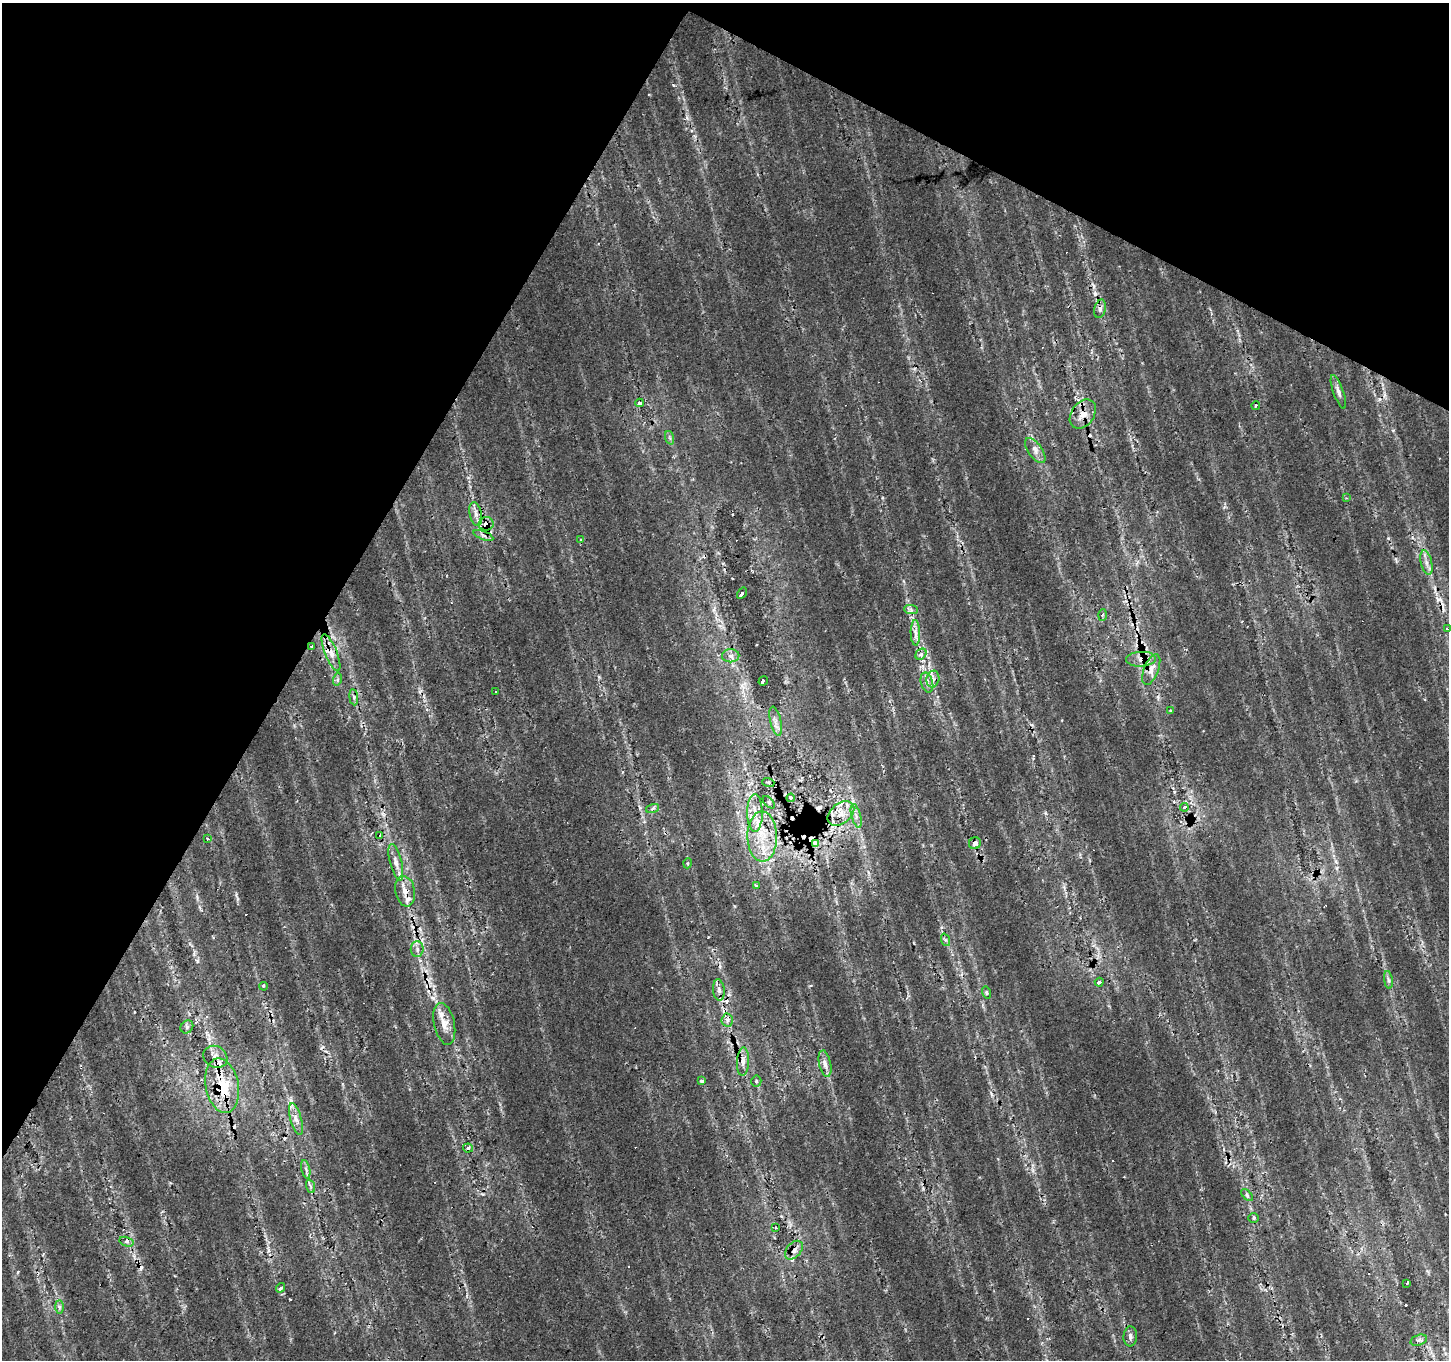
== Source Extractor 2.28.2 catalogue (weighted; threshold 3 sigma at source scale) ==
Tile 2 of 4 x 4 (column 2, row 1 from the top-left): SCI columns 1451-2897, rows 4332-5689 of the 5792 x 5881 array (HDU 1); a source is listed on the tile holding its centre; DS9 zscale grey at full resolution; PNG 1451 x 1362 px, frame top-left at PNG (2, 3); each listed source drawn as its Kron ellipse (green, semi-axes under 4 px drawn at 4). Shown black and unused: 29% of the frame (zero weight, under 2 of 3 exposures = <1% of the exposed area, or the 3 px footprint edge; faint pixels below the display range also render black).
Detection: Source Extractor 2.28.2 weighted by HDU 2 'WHT'; one run over the whole footprint, this tile lists its part. Background 0.0153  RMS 0.0065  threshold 0.0292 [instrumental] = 3 sigma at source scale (4.5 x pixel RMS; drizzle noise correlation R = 1.50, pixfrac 1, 0.0396/0.0396 arcsec/px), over >= 5 px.
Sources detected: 111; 26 cosmic-ray / hot-pixel residue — neither listed nor drawn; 6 inside a brighter listed object's ellipse — not listed separately; the other 79 listed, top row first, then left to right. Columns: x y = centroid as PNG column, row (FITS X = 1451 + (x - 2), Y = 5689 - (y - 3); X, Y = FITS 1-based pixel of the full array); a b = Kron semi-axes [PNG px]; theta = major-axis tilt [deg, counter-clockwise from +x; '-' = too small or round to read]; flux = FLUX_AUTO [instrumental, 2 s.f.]
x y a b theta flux
1100 309 9 5 76 2.4
1338 392 18 5 -70 3
640 403 4 3 - 7.2
1256 406 4 3 - 1.1
1083 414 16 11 54 8.5
670 438 7 4 -71 1.3
1035 451 14 7 -54 3.9
1346 498 3 3 - 0.58
476 514 12 6 -78 3.6
486 524 7 6 - 5.4
483 536 10 3 -21 1.6
580 539 3 3 - 0.83
1426 563 12 5 -76 3.6
742 593 6 3 57 28
911 610 7 4 -2 1.5
1102 615 6 4 87 0.97
1447 629 4 3 - 1.7
915 633 13 5 -89 3.1
312 647 4 3 - 1.3
331 653 20 6 -68 6.3
921 654 6 5 - 1.6
731 656 9 6 0 2.6
1141 659 15 7 3 5.4
1151 670 16 7 68 6.1
338 679 6 4 71 1.2
933 679 8 6 78 2.9
763 681 5 3 - 17
927 683 10 6 -74 3.1
495 691 3 2 - 0.59
354 697 8 4 -83 1.4
1171 711 3 3 - 1.3
776 721 15 5 -77 3.7
768 782 6 4 -17 0.83
791 798 4 4 - 9.9
769 802 7 3 -45 0.74
1184 807 4 3 - 8.1
653 808 7 3 19 1.4
755 813 19 8 -90 7.7
841 814 15 10 38 8.5
856 816 12 4 -75 2.9
380 836 4 3 - 4.5
762 836 25 14 -89 22
207 839 3 3 - 0.84
975 843 6 5 - 2.9
816 844 3 3 - 47
396 862 19 6 -76 4.8
688 863 5 3 - 0.68
757 885 3 3 - 1.3
405 891 15 10 -79 7
946 940 6 4 -70 1.3
417 949 8 6 89 2.5
1388 980 9 4 -81 1.6
1099 982 4 3 - 8.1
263 986 4 3 - 0.65
719 990 11 6 -84 2.6
987 993 6 4 -74 1.2
727 1020 6 6 - 2.1
444 1024 21 10 -78 8
187 1027 7 6 - 1.8
215 1057 12 10 -29 5.2
743 1062 14 6 87 4.5
825 1064 13 6 -78 3.7
702 1081 3 3 - 20
756 1081 5 5 - 0.95
222 1086 27 16 -79 30
296 1119 16 5 -75 4.3
468 1148 5 4 - 1.5
306 1169 9 3 -77 1.8
310 1186 7 4 -70 1.4
1247 1195 7 4 -46 1.2
1254 1218 5 4 - 0.88
776 1228 3 2 - 0.57
126 1242 7 4 -16 1.9
794 1250 11 7 49 3.5
1406 1283 3 3 - 3.7
281 1288 5 3 - 2.2
59 1307 7 4 -89 1.5
1130 1336 10 6 86 2.3
1419 1340 9 5 17 1.9
Overlapping masked pixels (flux is a lower limit): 13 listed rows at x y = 1083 414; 486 524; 312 647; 331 653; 1141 659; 791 798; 762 836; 975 843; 816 844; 405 891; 222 1086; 296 1119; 794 1250
Unlisted compact peaks at least as high as the median listed source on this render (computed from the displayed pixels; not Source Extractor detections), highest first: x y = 673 85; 290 1299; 687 118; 236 895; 197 961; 18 1272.